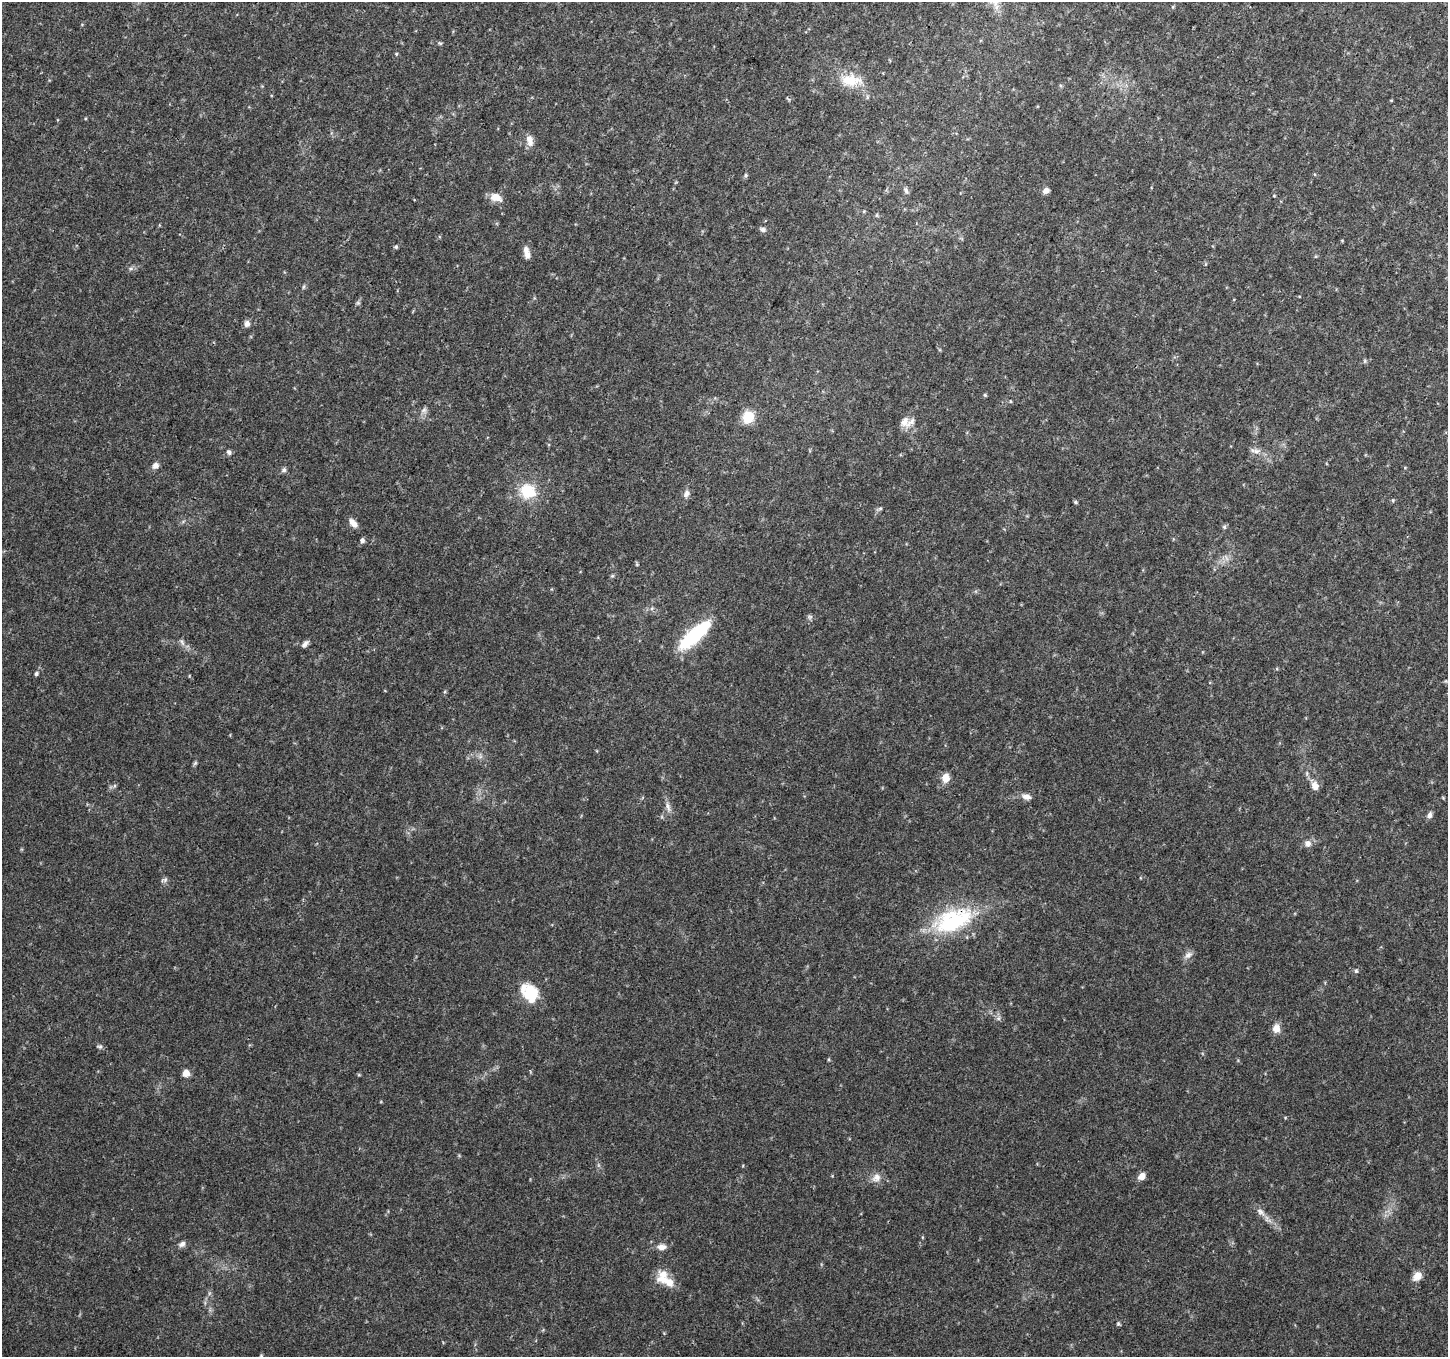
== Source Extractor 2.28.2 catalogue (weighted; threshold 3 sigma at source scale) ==
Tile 10 of 4 x 4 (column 2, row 3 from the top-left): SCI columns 1451-2896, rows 1560-2914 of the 5800 x 5892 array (HDU 1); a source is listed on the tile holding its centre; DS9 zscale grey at full resolution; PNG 1450 x 1359 px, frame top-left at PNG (2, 2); no overlay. Shown black and unused: <1% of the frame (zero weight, under 3 of 4 exposures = <1% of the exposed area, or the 3 px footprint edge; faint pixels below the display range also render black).
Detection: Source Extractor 2.28.2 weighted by HDU 2 'WHT'; one run over the whole footprint, this tile lists its part. Background 0.0318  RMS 0.0035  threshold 0.0159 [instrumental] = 3 sigma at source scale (4.5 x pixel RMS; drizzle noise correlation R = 1.50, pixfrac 1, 0.0396/0.0396 arcsec/px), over >= 5 px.
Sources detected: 62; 1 inside a brighter object's white glare — not listed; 2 inside a brighter listed object's ellipse — not listed separately; the other 59 listed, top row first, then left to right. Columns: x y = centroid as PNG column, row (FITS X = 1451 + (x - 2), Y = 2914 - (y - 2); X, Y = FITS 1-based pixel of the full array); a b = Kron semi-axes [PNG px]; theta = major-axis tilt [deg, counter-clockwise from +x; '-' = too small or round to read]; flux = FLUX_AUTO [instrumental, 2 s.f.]
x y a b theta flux
994 2 23 7 -63 3.2
440 43 6 4 -18 0.46
396 54 4 3 - 0.32
851 80 28 15 0 8.5
530 140 15 9 -75 2.5
746 175 5 5 - 0.58
906 190 10 6 -71 1
1046 191 7 6 - 1.6
496 197 16 10 -22 3.3
763 229 8 6 -13 1
396 247 5 4 - 0.54
526 250 11 7 -90 2
304 287 7 3 71 0.5
358 303 6 4 -18 0.48
247 324 8 7 - 1.4
1365 361 6 4 -72 0.47
985 395 5 4 - 0.42
424 410 8 6 28 1.1
748 417 12 10 81 8.7
906 422 20 12 2 3.7
1256 451 9 7 -5 1.5
229 452 7 5 -67 0.9
155 465 8 7 - 1.6
284 470 7 6 - 0.84
528 491 18 15 -27 11
686 494 10 8 61 1.5
1075 502 5 4 - 0.49
880 508 7 4 2 0.59
353 523 13 6 -49 2.3
1224 527 6 5 - 0.61
362 541 6 5 - 1.1
612 576 6 4 18 0.45
695 635 41 12 42 25
182 642 8 4 -47 0.92
305 644 10 5 51 1.2
36 673 6 5 - 0.69
195 763 7 4 45 0.54
946 778 10 8 83 3.4
1315 786 11 8 -66 2.5
1026 797 11 7 -15 1.9
668 807 14 6 -73 1.8
1429 815 8 6 64 1.2
1308 843 8 8 - 1.8
953 921 53 26 21 33
1188 955 12 7 35 1.7
1356 971 5 5 - 0.55
533 995 27 15 -68 9.3
1276 1028 10 9 - 2.7
100 1047 8 5 -5 0.69
186 1073 7 7 - 2.6
1141 1176 9 7 51 2.3
876 1177 13 11 40 2.5
1260 1212 14 7 -37 2.1
182 1244 9 7 30 1.3
662 1247 11 8 1 2
1417 1276 12 8 40 2.9
667 1281 28 10 -19 5.1
1118 1324 6 5 - 0.51
261 1356 5 3 - 0.33
Overlapping masked pixels (flux is a lower limit): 1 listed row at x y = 953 921
Isophote crosses this tile's border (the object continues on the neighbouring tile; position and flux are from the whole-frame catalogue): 1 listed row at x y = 994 2